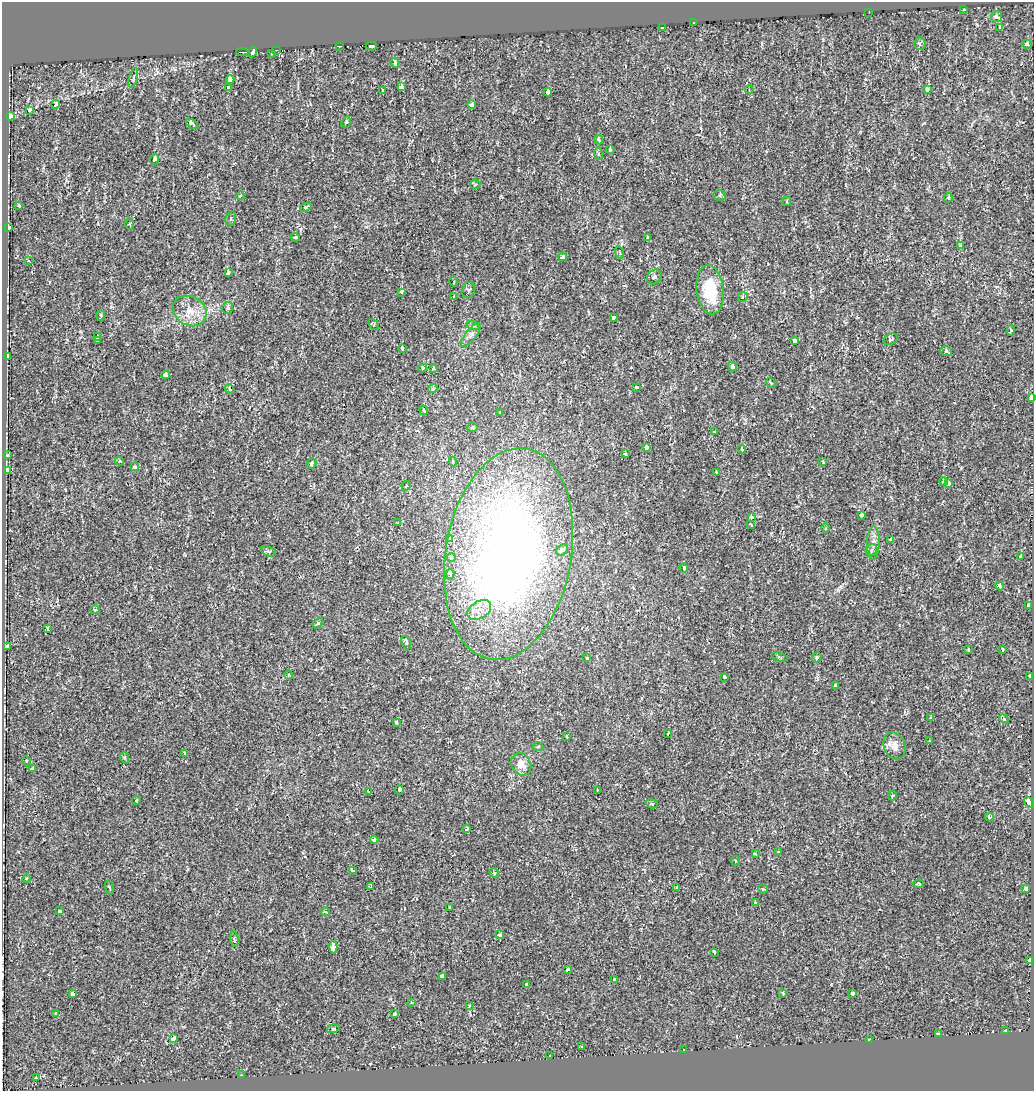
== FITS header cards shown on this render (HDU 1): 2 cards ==
NAXIS1  =                 1032
NAXIS2  =                 1089

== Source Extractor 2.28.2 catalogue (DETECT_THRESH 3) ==
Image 1032 x 1089 px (HDU 1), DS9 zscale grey, 1 PNG px = 1 image px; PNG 1036 x 1093 px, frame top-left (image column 1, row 1089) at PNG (2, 2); each listed source drawn as its Kron ellipse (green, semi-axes under 4 px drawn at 4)
Background 0.00363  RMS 0.0053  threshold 0.0159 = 3 sigma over >= 5 px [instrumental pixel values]
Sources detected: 197; all 197 listed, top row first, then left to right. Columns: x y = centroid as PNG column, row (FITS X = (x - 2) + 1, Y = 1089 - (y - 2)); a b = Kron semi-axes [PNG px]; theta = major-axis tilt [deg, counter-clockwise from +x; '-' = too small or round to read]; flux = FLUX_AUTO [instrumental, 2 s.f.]
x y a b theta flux
964 10 3 2 - 0.48
869 13 2 2 - 0.23
996 17 6 5 - 2.2
694 22 2 2 - 0.31
663 27 3 3 - 11
1000 28 4 3 - 1.8
920 44 6 5 - 0.71
1027 44 5 4 - 1.2
339 46 4 2 - 1.4
371 46 5 3 - 5.7
277 50 3 2 - 0.47
242 52 6 2 0 2.5
252 52 5 3 - 6
272 53 3 2 - 0.23
395 63 5 4 - 1
133 78 10 2 75 0.45
230 79 4 3 - 5.3
401 87 4 3 - 3
229 88 3 3 - 3.2
382 90 3 3 - 0.59
749 90 4 3 - 0.28
927 90 4 3 - 2
548 92 4 3 - 11
56 104 4 4 - 1.2
472 105 4 3 - 2
29 111 4 3 - 3.9
10 116 4 3 - 8.2
346 122 6 4 70 0.65
192 124 7 3 -34 3.9
599 140 5 4 - 0.77
610 150 4 3 - 0.84
598 154 6 4 -72 0.44
154 159 6 4 65 0.75
475 184 5 5 - 0.44
719 195 6 5 - 0.65
240 196 4 3 - 0.4
948 198 4 3 - 0.58
787 201 5 4 - 0.59
19 205 4 3 - 0.8
306 207 6 4 22 0.49
231 218 7 5 75 0.61
130 224 6 4 -87 0.4
9 228 4 3 - 3.6
295 237 4 4 - 0.64
648 238 4 3 - 3.2
960 246 3 3 - 0.9
620 252 6 2 -71 0.31
562 257 4 4 - 1.3
28 261 3 2 - 0.28
228 272 4 3 - 1.9
654 277 8 6 48 1.2
454 282 5 3 - 0.28
468 290 8 6 75 0.72
710 290 25 13 -82 15
402 292 4 3 - 1.2
454 297 4 3 - 0.82
743 297 5 5 - 0.53
228 308 6 5 - 1.2
190 311 17 14 -30 5.8
101 315 5 4 - 0.45
613 317 4 3 - 2.9
373 324 6 3 -46 0.36
473 326 7 4 -17 0.65
1011 331 5 4 - 0.48
471 335 14 5 52 1.6
97 337 3 3 - 2.1
891 339 7 5 26 0.73
97 341 3 3 - 1.8
794 341 4 3 - 4.2
402 348 4 3 - 3.4
946 351 6 5 - 1.1
7 356 4 3 - 2.8
732 367 5 4 - 1
423 368 4 3 - 0.62
433 368 4 3 - 0.82
165 375 4 4 - 1.3
771 383 5 3 - 0.3
636 387 3 3 - 2
230 389 5 4 - 0.98
433 389 5 4 - 0.86
1032 398 3 3 - 19
424 410 5 4 - 0.75
500 413 3 3 - 0.74
472 427 5 4 - 0.59
714 432 3 3 - 0.93
646 447 4 3 - 1.7
742 449 4 3 - 0.92
625 454 3 2 - 0.35
8 455 3 3 - 0.52
119 461 4 4 - 0.37
453 462 4 3 - 0.55
823 462 4 3 - 0.41
311 464 5 4 - 0.67
135 467 3 3 - 2.3
8 471 4 3 - 4.5
716 472 3 3 - 0.37
943 482 4 4 - 1.2
948 483 4 3 - 1.5
406 486 5 4 - 0.43
861 515 4 3 - 3
751 518 3 3 - 1.6
398 523 3 2 - 0.36
750 524 4 3 - 0.65
826 528 5 3 - 0.36
450 538 3 3 - 2.6
891 540 3 3 - 2
873 543 17 6 89 2.2
562 550 6 5 - 1.5
871 550 6 5 - 0.97
269 551 8 4 -20 0.58
508 554 107 63 80 350
1021 557 3 3 - 0.74
451 558 4 4 - 1.2
684 568 4 3 - 2.8
450 574 5 3 - 5.1
1000 586 4 3 - 2.4
1029 605 4 3 - 1.3
95 610 5 4 - 0.4
479 610 13 8 31 3.8
318 623 6 4 46 0.9
47 629 4 3 - 1.2
406 643 7 4 -71 1.5
7 647 4 3 - 5.6
968 650 3 3 - 0.68
1002 650 3 3 - 1.1
780 657 8 3 -18 0.41
817 657 5 4 - 0.62
587 658 3 3 - 0.63
288 675 5 3 - 0.3
1030 676 4 3 - 4.8
724 677 3 3 - 2.4
835 686 4 3 - 1.4
931 718 4 3 - 1.4
1004 719 5 4 - 0.35
396 722 4 3 - 1.4
668 733 3 2 - 0.39
566 736 3 3 - 0.47
929 741 3 3 - 0.39
895 746 14 10 -69 3.4
538 747 5 3 - 0.38
185 753 3 3 - 2.6
125 758 6 4 -71 0.48
26 761 4 4 - 0.38
521 764 12 9 -60 3.7
32 769 4 3 - 2.8
399 790 5 3 - 1.5
597 790 3 2 - 0.43
368 791 3 2 - 0.36
892 796 5 4 - 0.49
136 800 4 3 - 0.36
1029 802 6 3 -51 19
652 804 6 4 -17 0.44
989 817 4 4 - 0.96
467 829 4 3 - 7.1
374 840 4 3 - 5.9
779 852 2 2 - 0.33
755 854 3 3 - 0.47
735 861 5 3 - 0.28
352 870 3 3 - 0.82
494 873 5 3 - 0.81
27 878 4 3 - 0.36
918 884 6 3 9 0.45
371 886 4 3 - 0.69
109 887 7 3 -71 0.37
677 888 4 3 - 1.5
763 889 5 4 - 0.53
1026 889 4 3 - 3.9
755 903 4 3 - 0.88
450 907 3 3 - 1.2
59 911 3 3 - 2
325 912 5 3 - 0.41
500 935 4 3 - 2.8
234 939 7 4 -82 0.61
333 947 6 4 -86 6.1
714 952 4 3 - 0.94
1029 961 3 3 - 5
568 969 4 3 - 1.4
442 976 4 3 - 2.7
614 979 3 3 - 0.56
526 984 3 3 - 2.5
783 993 3 3 - 0.77
853 993 4 3 - 1
72 994 4 3 - 2
412 1002 3 3 - 1
469 1006 4 3 - 0.31
55 1014 3 3 - 0.36
394 1014 4 3 - 0.82
333 1029 6 4 16 0.48
1005 1030 3 3 - 1.4
938 1034 4 3 - 1.8
174 1038 4 3 - 4.3
869 1039 3 2 - 0.36
581 1047 3 3 - 0.69
683 1050 3 2 - 1.9
550 1056 3 3 - 2.7
241 1075 3 2 - 0.3
36 1078 4 3 - 0.46
At the frame edge (FLAGS 8, measured only in part): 1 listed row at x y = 1032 398